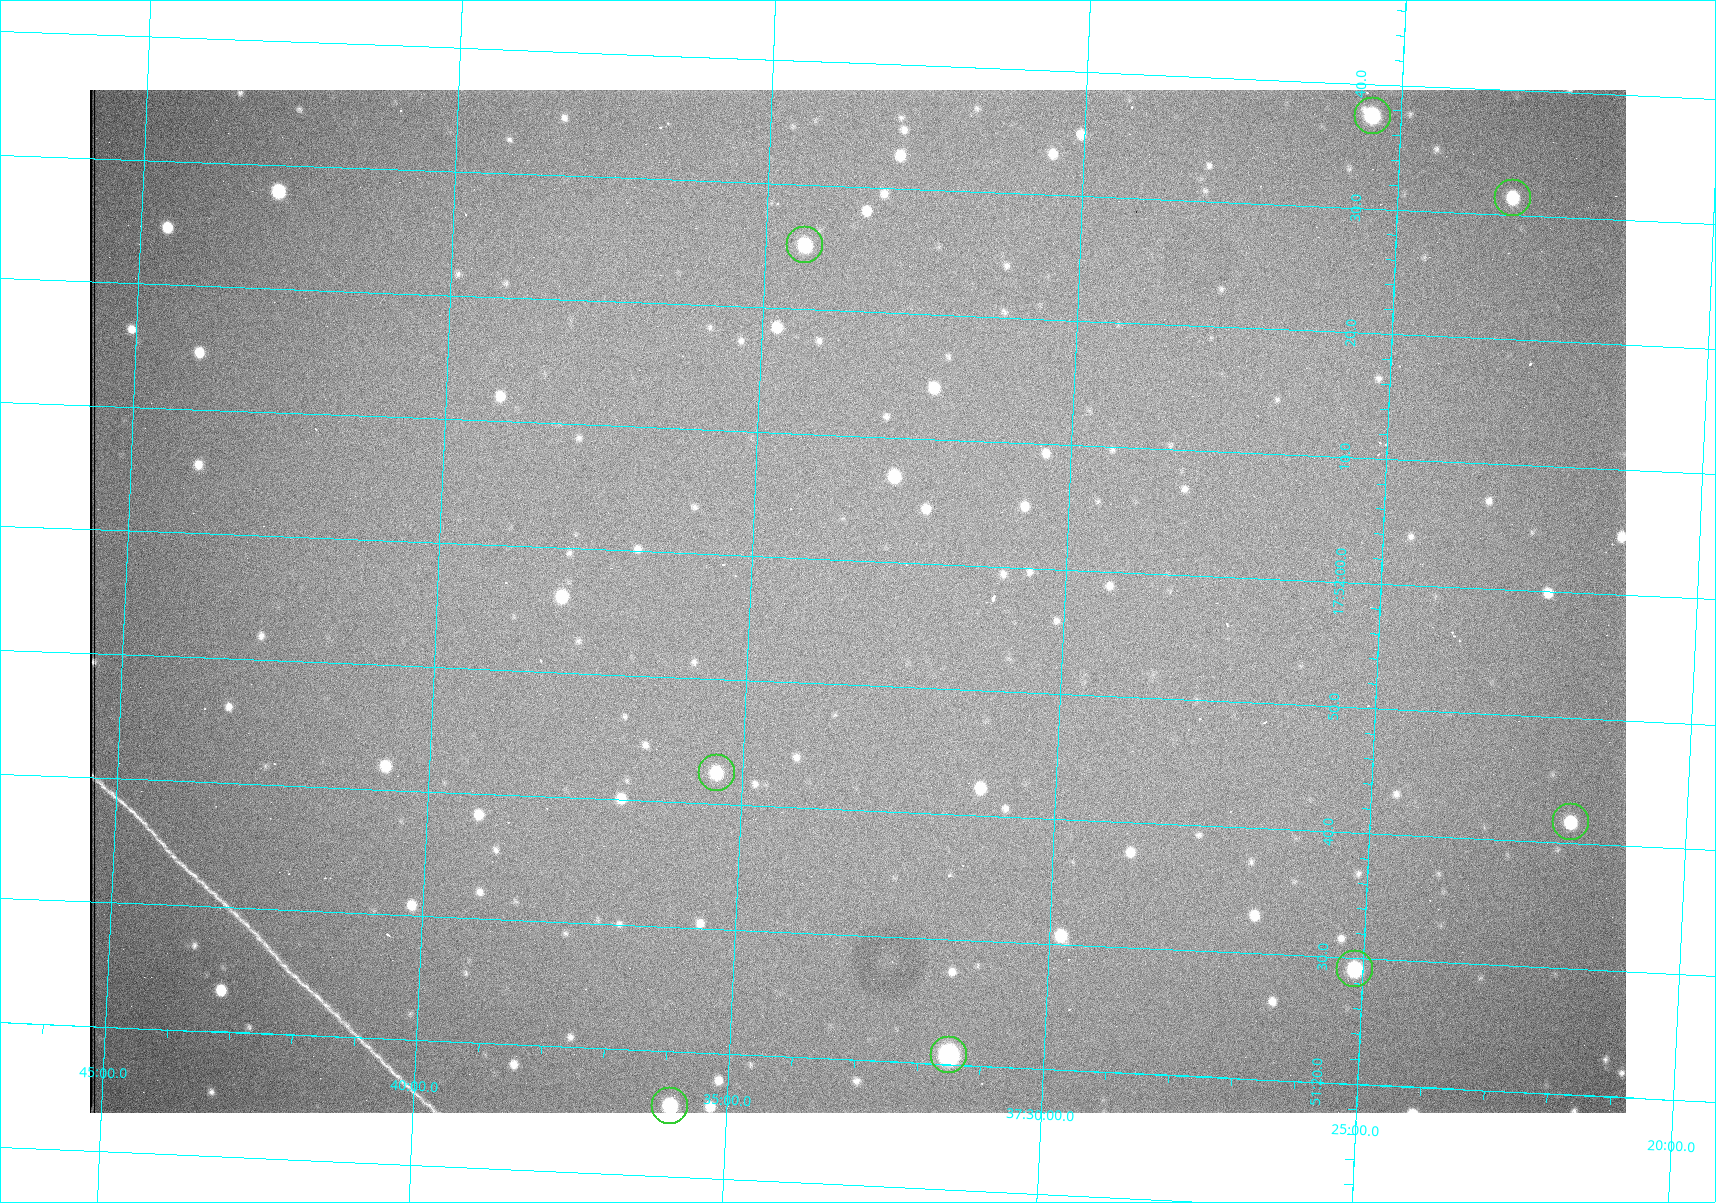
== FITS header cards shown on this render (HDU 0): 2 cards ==
NAXIS1  =                 1536 /fastest changing axis
NAXIS2  =                 1023 /next to fastest changing axis

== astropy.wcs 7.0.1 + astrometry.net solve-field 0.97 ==
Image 1536 x 1023 px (HDU 0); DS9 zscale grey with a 90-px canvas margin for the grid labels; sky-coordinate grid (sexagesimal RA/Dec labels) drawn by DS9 from the SOLVED WCS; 8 Tycho-2 reference stars matched to detected sources circled (green)
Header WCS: RA---TAN/DEC--TAN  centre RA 17:51:57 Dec +37:33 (267.99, +37.55 deg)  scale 0.958 arcsec/px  FOV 24.5' x 16.3'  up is +87 deg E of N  parity flipped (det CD > 0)
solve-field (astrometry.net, Tycho-2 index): VERIFIED the header's WCS against the Tycho-2 star catalogue (8 matches, 0 conflicts) and refined it, rather than solving blind
Solved WCS: RA---TAN-SIP/DEC--TAN-SIP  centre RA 17:51:57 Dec +37:33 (267.99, +37.55 deg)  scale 0.956 arcsec/px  FOV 24.5' x 16.3'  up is +87 deg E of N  parity flipped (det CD > 0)
The solver's refit moves the header's centre by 0.66 arcsec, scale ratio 0.9978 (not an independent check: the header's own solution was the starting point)
Tycho-2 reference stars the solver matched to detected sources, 8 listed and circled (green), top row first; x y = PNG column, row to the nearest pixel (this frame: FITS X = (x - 90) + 1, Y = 1023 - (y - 90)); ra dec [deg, ICRS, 3 dp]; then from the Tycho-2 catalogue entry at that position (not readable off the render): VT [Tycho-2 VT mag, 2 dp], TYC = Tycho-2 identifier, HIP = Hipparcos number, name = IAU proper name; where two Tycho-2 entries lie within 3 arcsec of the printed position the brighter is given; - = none
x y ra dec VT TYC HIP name
1373 116 268.156 +37.424 11.25 2620-712-1 - -
1513 198 268.131 +37.386 12.62 2620-526-1 - -
805 245 268.105 +37.573 11.82 3089-995-1 - -
717 773 267.927 +37.590 11.84 3089-1137-1 - -
1571 822 267.924 +37.364 11.94 2620-391-1 - -
1355 969 267.871 +37.419 11.35 2620-812-1 - -
949 1055 267.836 +37.525 9.96 3089-889-1 - -
670 1106 267.815 +37.598 11.54 3089-1081-1 - -